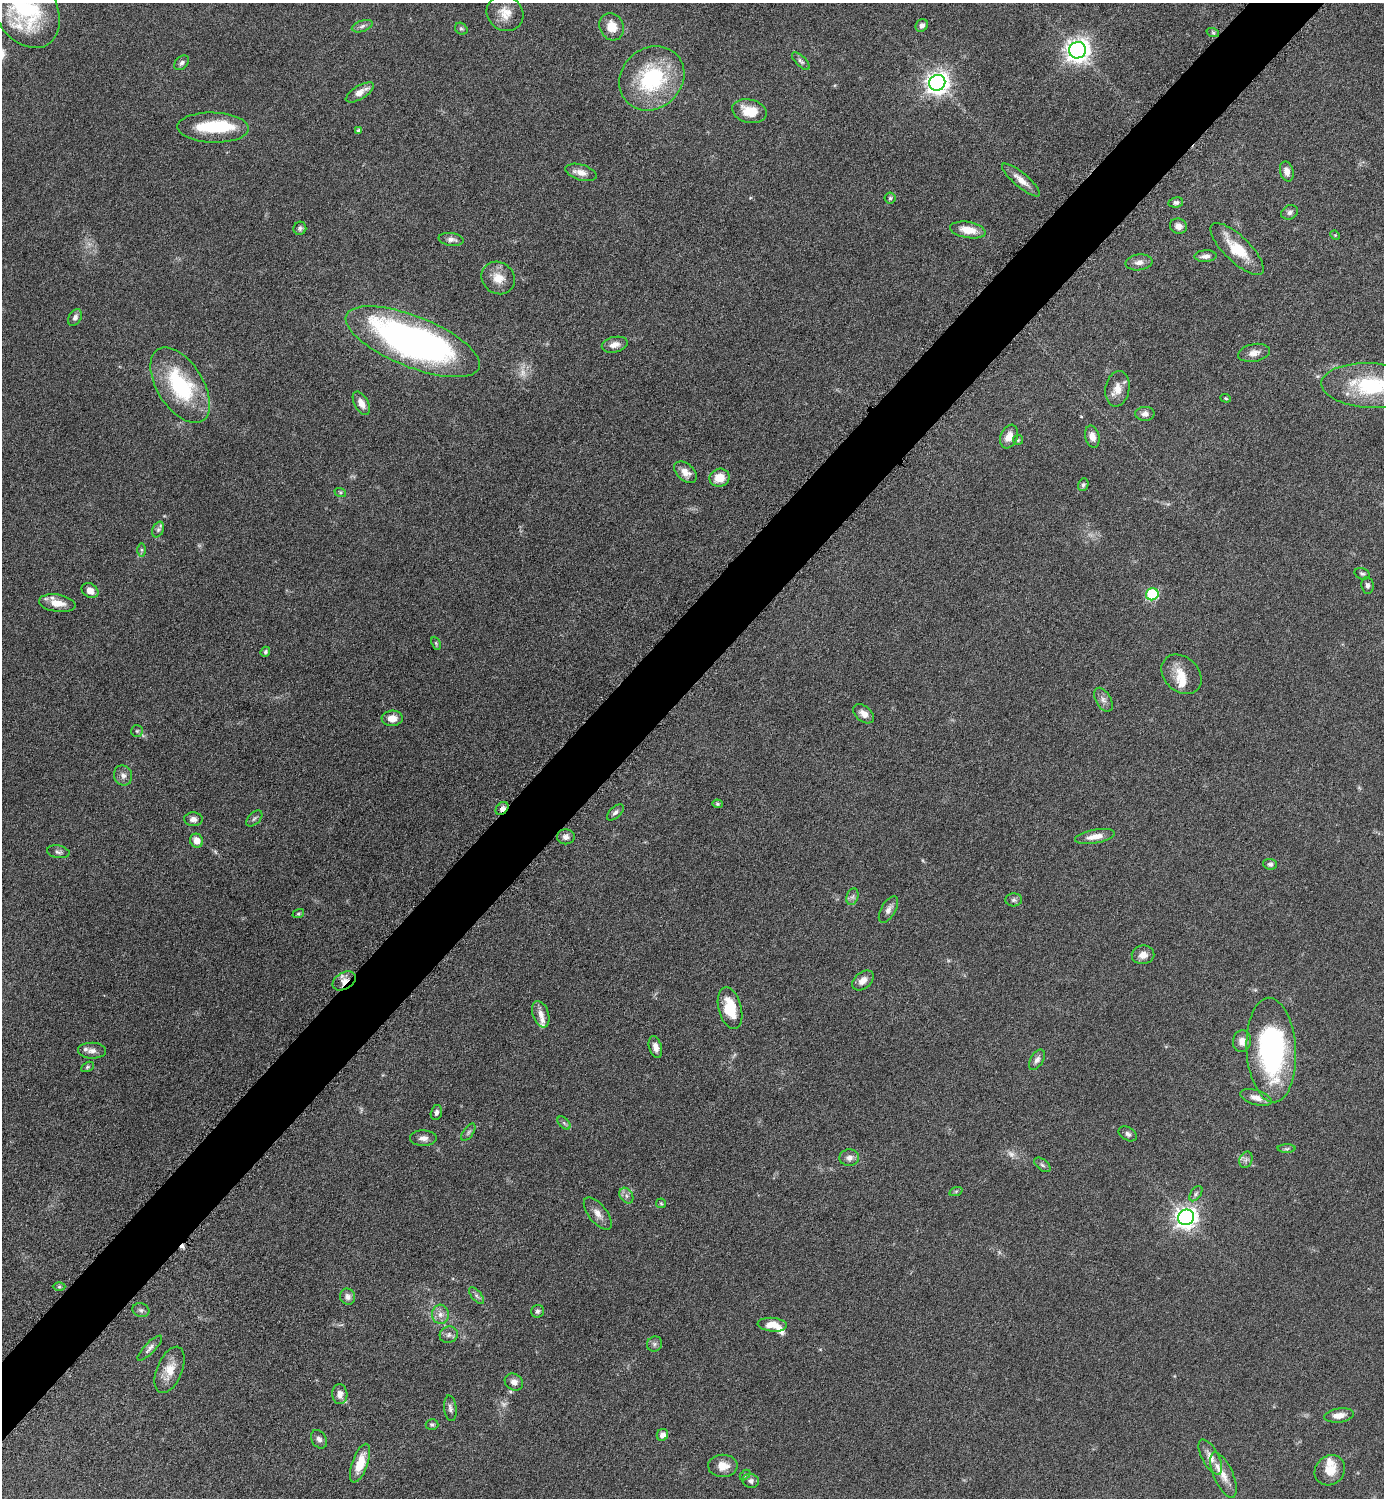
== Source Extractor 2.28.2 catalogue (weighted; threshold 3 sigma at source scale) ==
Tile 10 of 4 x 4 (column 2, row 3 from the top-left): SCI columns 1690-3071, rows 1504-2999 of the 6003 x 6003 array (HDU 1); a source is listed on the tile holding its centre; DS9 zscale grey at full resolution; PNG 1386 x 1500 px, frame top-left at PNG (2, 3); each listed source drawn as its Kron ellipse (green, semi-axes under 4 px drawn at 4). Shown black and unused: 5% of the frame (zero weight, under 6 of 12 exposures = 1% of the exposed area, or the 3 px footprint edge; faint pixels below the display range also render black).
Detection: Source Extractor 2.28.2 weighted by HDU 2 'WHT'; one run over the whole footprint, this tile lists its part. Background 0.0872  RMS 0.0039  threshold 0.016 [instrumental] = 3 sigma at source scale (4.09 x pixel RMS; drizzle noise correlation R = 1.36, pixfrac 0.8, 0.05/0.05 arcsec/px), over >= 5 px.
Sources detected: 146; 5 too faint to see at this stretch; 1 inside a brighter object's white glare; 1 cosmic-ray / hot-pixel residue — neither listed nor drawn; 10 inside a brighter listed object's ellipse — not listed separately; the other 129 listed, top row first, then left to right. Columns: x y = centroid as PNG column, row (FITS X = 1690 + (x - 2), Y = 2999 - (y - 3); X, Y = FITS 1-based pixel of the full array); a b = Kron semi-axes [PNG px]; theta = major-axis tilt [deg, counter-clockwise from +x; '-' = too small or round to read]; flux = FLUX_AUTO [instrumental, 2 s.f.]
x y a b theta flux
25 8 44 30 -58 38
505 13 19 17 -40 5.6
922 25 7 5 47 1.5
362 26 11 5 19 1.3
612 27 14 12 -64 5.6
461 29 7 5 -40 0.65
1213 33 6 4 -19 0.62
1078 50 8 8 - 320
801 61 11 5 -44 1
182 63 8 6 46 1.1
652 78 34 30 42 36
937 83 8 7 - 270
360 92 16 6 31 3.7
749 111 18 11 -13 7.8
213 128 36 15 -2 18
358 131 4 4 - 0.81
581 172 16 8 -17 2.8
1287 172 10 6 -75 2.4
1021 180 24 7 -40 3.7
890 198 5 5 - 0.63
1176 202 7 5 9 0.96
1290 212 9 7 28 1.3
1178 226 8 7 - 2.2
300 228 7 6 - 0.86
968 230 18 8 -9 5.9
1335 235 5 4 - 0.4
451 239 12 6 -8 1.7
1237 249 35 13 -44 11
1206 256 11 6 3 1.7
1139 262 13 8 8 2.2
498 278 17 15 -37 5.4
75 318 9 6 60 1.5
413 342 71 25 -22 170
615 345 13 7 13 2.6
1254 353 16 9 11 2.6
180 385 42 23 -58 32
1371 386 50 22 -3 31
1117 389 18 12 80 4
1226 398 5 4 - 0.39
361 403 13 7 -61 3.1
1145 414 9 7 1 1.8
1092 436 11 7 -75 2.8
1009 437 12 8 67 3.8
1018 440 5 5 - 0.48
685 472 13 8 -42 3.2
719 478 10 9 - 5.4
1083 485 6 5 - 0.7
340 492 6 4 -18 0.51
158 530 8 5 63 0.98
142 550 7 4 -90 0.69
1362 574 8 5 -17 0.79
1367 585 8 6 -82 1.1
90 591 9 6 -34 2.6
1152 594 6 6 - 28
57 603 18 8 -9 5.3
436 643 7 4 -65 0.5
265 652 5 4 - 0.61
1181 674 22 17 -43 6.7
1103 700 13 7 -60 1.9
864 714 12 7 -40 2.2
392 718 10 7 3 3.2
137 731 6 6 - 0.68
123 775 10 9 - 2.1
717 804 5 4 - 0.52
502 808 7 5 48 2
615 812 10 5 42 1.2
254 818 10 5 45 0.91
193 819 9 6 -3 1.8
566 837 9 7 -2 1.7
1095 837 20 7 10 3.8
196 841 7 6 - 3.4
58 852 11 6 -10 1.1
1270 864 7 5 -6 0.93
852 897 8 6 71 1
1014 900 8 6 4 1
888 909 15 7 60 2
298 914 6 4 17 0.48
1143 955 11 9 8 2.7
863 980 12 8 39 2.5
344 981 12 8 30 3.2
730 1008 21 11 -75 12
541 1014 14 8 -71 2.7
1242 1041 11 9 81 3
655 1047 11 6 -74 2.3
1271 1050 52 25 -87 75
92 1051 14 8 -1 2
1037 1060 11 6 58 1.6
87 1067 7 4 28 0.55
1256 1098 16 7 -17 2.8
436 1112 8 5 75 1.1
564 1123 8 4 -45 0.76
468 1132 10 5 55 0.99
1128 1134 10 6 -30 1.2
423 1138 13 7 -1 2.1
1287 1149 9 4 1 0.62
849 1158 10 8 7 2
1246 1160 8 6 68 1.2
1042 1165 9 5 -38 0.93
956 1191 7 4 19 0.59
1196 1194 9 5 53 0.84
626 1196 8 6 -58 1.3
661 1203 5 5 - 0.49
598 1214 19 9 -52 3.1
1186 1217 8 7 - 240
59 1287 6 4 0 0.56
476 1296 10 5 -51 1
348 1297 8 7 - 1.8
141 1310 8 6 -17 0.98
537 1311 6 6 - 0.95
440 1314 9 8 - 2.4
772 1325 15 7 -5 4.7
449 1335 9 8 - 1.4
654 1344 8 7 - 1.1
150 1348 16 5 45 1.5
170 1370 24 12 67 5.8
514 1382 9 8 - 2.2
340 1394 10 7 -86 2.6
450 1408 13 6 -84 1.4
1339 1415 15 7 8 3.2
432 1425 6 5 - 0.65
662 1435 6 5 - 2.3
319 1439 10 7 -59 1.5
1210 1457 19 8 -62 3.2
360 1463 20 8 70 7.3
723 1466 15 11 1 4.4
1330 1470 16 14 42 5.5
745 1475 6 4 45 0.44
1223 1475 24 9 -66 4.4
751 1481 8 7 - 1.5
Overlapping masked pixels (flux is a lower limit): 2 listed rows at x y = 502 808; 344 981
Isophote crosses this tile's border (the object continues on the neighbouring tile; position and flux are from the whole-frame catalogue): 2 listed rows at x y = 25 8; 1371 386